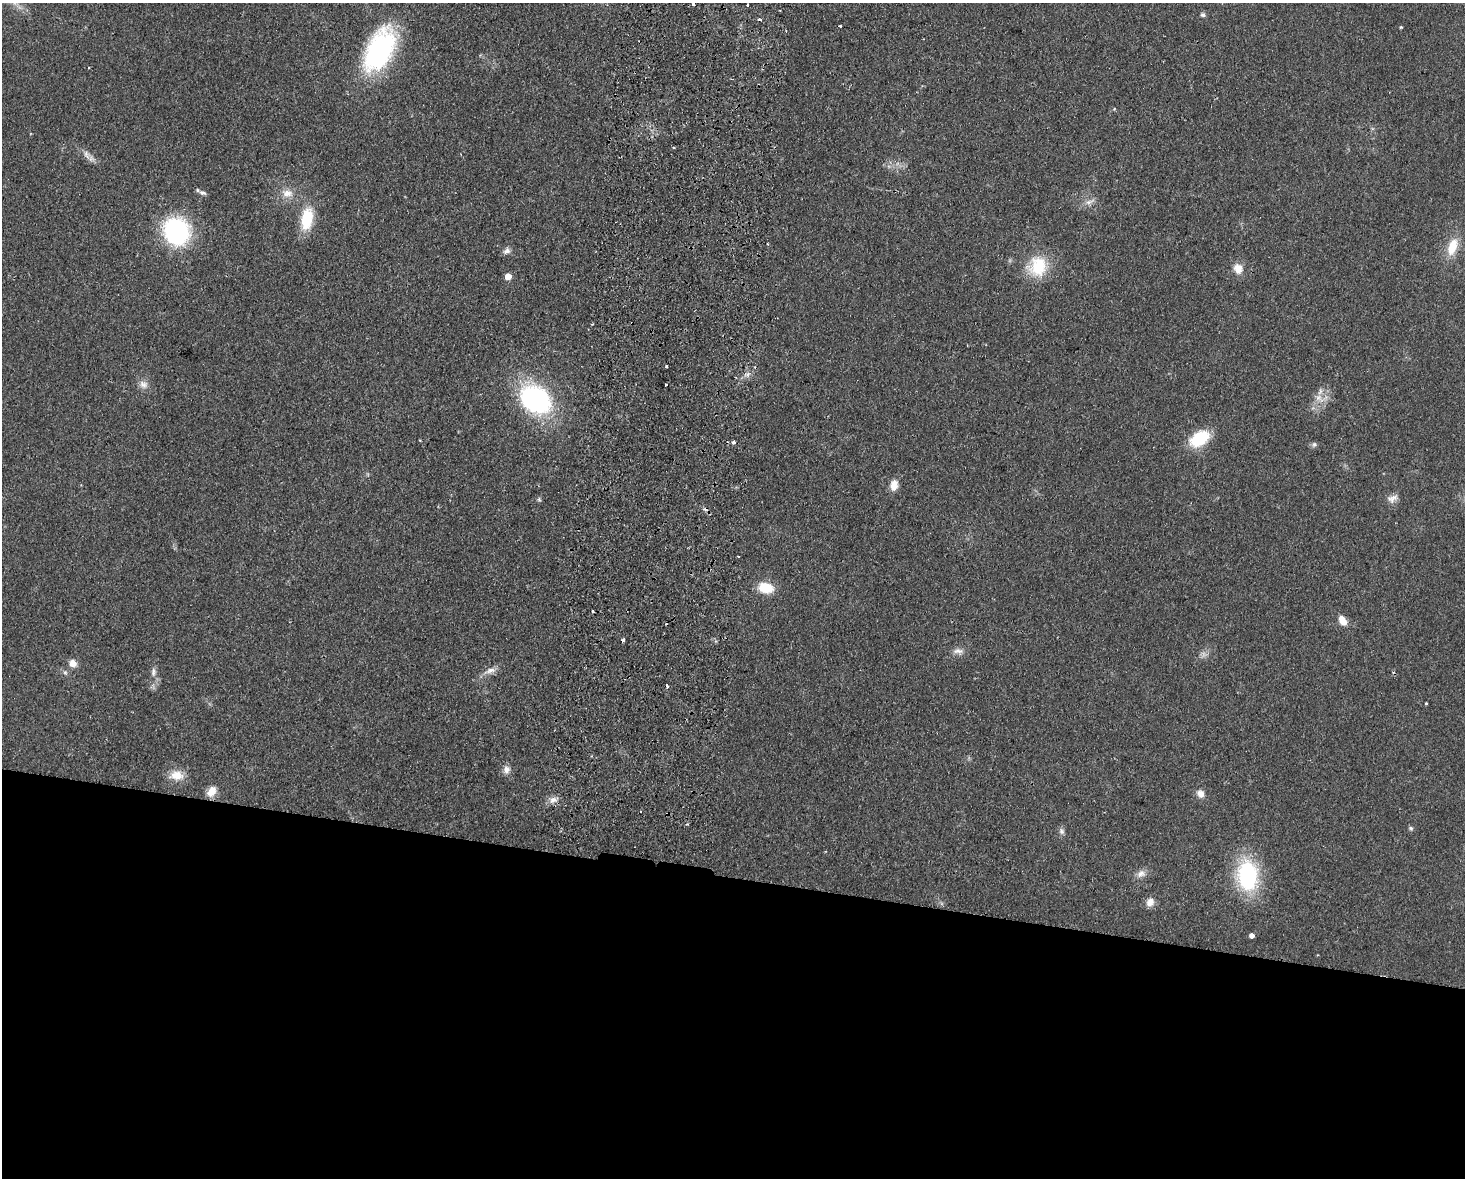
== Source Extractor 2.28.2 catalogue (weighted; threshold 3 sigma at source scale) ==
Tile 11 of 3 x 4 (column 2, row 4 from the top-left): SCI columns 1632-3094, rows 10-1185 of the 4838 x 4724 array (HDU 1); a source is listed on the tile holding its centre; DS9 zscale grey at full resolution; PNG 1467 x 1180 px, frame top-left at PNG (2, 3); no overlay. Shown black and unused: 26% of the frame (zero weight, under 2 of 3 exposures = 3% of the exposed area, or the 3 px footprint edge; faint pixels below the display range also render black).
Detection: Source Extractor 2.28.2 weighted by HDU 2 'WHT'; one run over the whole footprint, this tile lists its part. Background 0.0998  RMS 0.0086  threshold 0.0385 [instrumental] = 3 sigma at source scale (4.5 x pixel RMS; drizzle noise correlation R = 1.50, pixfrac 1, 0.05/0.05 arcsec/px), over >= 5 px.
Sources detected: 59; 1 too faint to see at this stretch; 7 cosmic-ray / hot-pixel residue — not listed; the other 51 listed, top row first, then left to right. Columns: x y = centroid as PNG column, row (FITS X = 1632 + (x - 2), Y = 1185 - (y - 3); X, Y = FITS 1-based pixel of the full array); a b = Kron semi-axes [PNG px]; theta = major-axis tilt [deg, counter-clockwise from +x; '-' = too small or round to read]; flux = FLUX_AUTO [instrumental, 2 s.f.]
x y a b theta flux
693 3 3 3 - 2.8
747 5 3 3 - 3
1203 15 7 5 -23 1.8
840 26 3 3 - 1.5
1401 27 4 4 - 0.83
379 50 49 26 63 130
674 147 3 2 - 0.93
86 154 12 7 -59 4.7
202 193 11 5 -25 3
287 193 15 11 -7 9.4
1090 202 16 5 23 4.4
307 218 29 14 81 28
176 231 21 19 -57 140
768 244 3 2 - 0.76
1452 247 22 11 70 19
507 251 10 7 30 3.6
1038 266 26 24 69 34
1238 268 14 12 -62 8.5
508 276 5 5 - 12
667 367 3 3 - 1.7
666 384 3 3 - 2.4
143 385 13 10 -32 5.7
1319 398 14 9 -36 7.4
535 399 30 23 -32 140
1199 438 19 12 34 42
733 442 3 3 - 6.8
1314 444 8 6 75 1.9
894 485 14 9 79 7.9
1392 498 15 9 27 5.6
539 499 5 5 - 1.4
738 556 3 2 - 1
766 588 14 9 -12 25
1343 621 12 8 -56 8.8
958 651 15 7 -5 4.8
73 663 9 8 - 6.3
490 671 18 6 19 6
65 672 6 5 - 1.8
153 672 12 6 86 3.9
667 686 4 3 - 4.3
1426 704 3 2 - 0.89
506 770 11 9 78 5
176 775 18 12 -5 12
211 791 13 9 60 9.7
1200 793 11 9 -49 5.3
553 800 10 8 14 5.2
1411 828 6 5 - 1.5
1061 831 9 7 -66 2.7
1141 874 13 9 28 5.4
1248 876 31 21 -86 89
1150 902 12 9 60 6.1
1252 935 5 4 - 3.4
Isophote crosses this tile's border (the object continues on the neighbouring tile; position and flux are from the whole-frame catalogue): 1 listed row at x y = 693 3